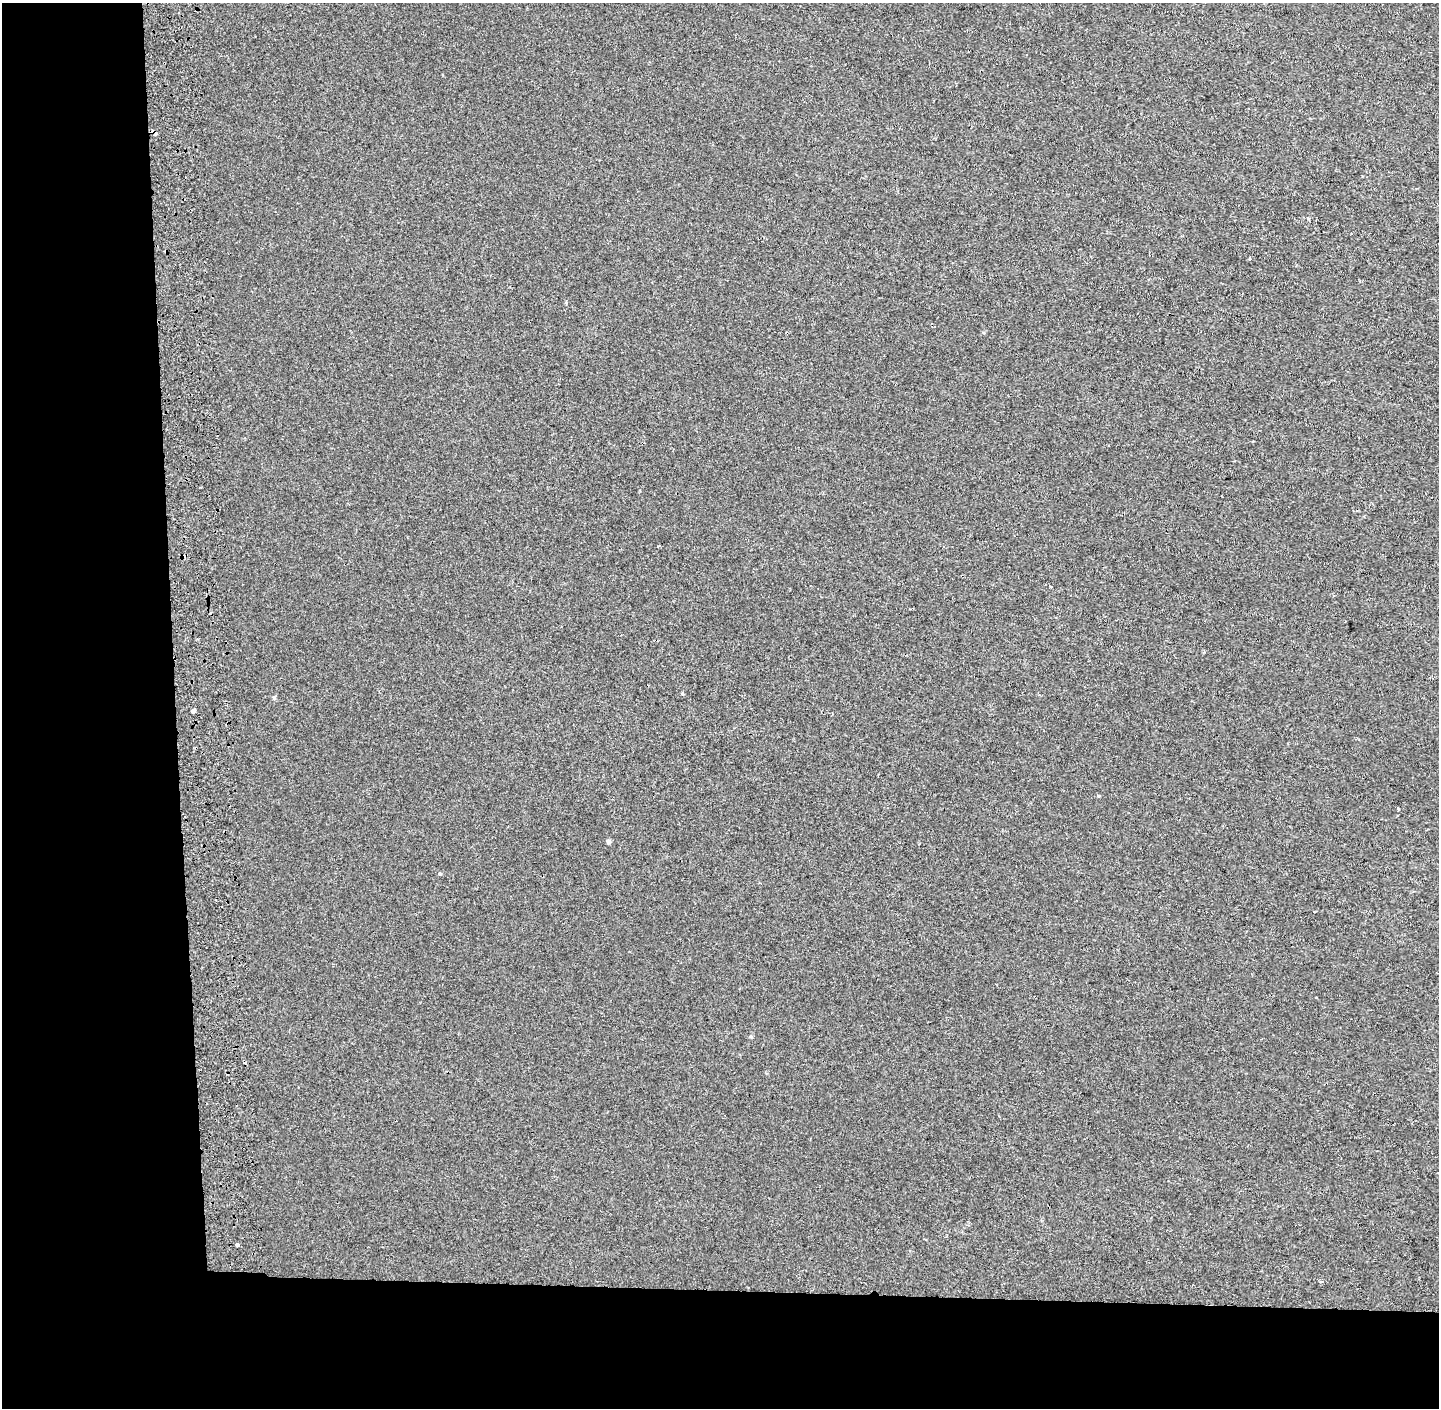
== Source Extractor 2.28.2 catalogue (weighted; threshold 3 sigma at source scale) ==
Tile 7 of 3 x 3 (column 1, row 3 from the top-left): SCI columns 144-1580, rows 2-1407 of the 4595 x 4229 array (HDU 1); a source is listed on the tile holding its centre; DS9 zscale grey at full resolution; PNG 1441 x 1410 px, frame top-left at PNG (2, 3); no overlay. Shown black and unused: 19% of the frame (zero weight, under 2 of 3 exposures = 3% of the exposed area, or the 3 px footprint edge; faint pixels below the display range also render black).
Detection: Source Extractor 2.28.2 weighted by HDU 2 'WHT'; one run over the whole footprint, this tile lists its part. Background -1.84e-05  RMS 0.0053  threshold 0.0239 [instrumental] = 3 sigma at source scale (4.5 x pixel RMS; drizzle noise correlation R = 1.50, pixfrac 1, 0.0396/0.0396 arcsec/px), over >= 5 px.
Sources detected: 14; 3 cosmic-ray / hot-pixel residue — not listed; the other 11 listed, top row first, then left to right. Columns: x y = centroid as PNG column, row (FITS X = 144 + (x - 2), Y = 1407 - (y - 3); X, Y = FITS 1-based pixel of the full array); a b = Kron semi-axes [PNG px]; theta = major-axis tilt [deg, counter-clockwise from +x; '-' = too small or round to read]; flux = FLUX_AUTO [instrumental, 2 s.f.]
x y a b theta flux
1249 259 4 3 - 1.7
1051 586 3 3 - 1.3
682 693 4 3 - 0.92
274 698 5 5 - 0.78
193 710 4 4 - 9.3
1099 796 3 3 - 2
1398 808 3 3 - 1.5
608 841 6 6 - 0.95
440 874 3 3 - 1.9
751 1037 5 4 - 0.57
237 1244 3 3 - 28